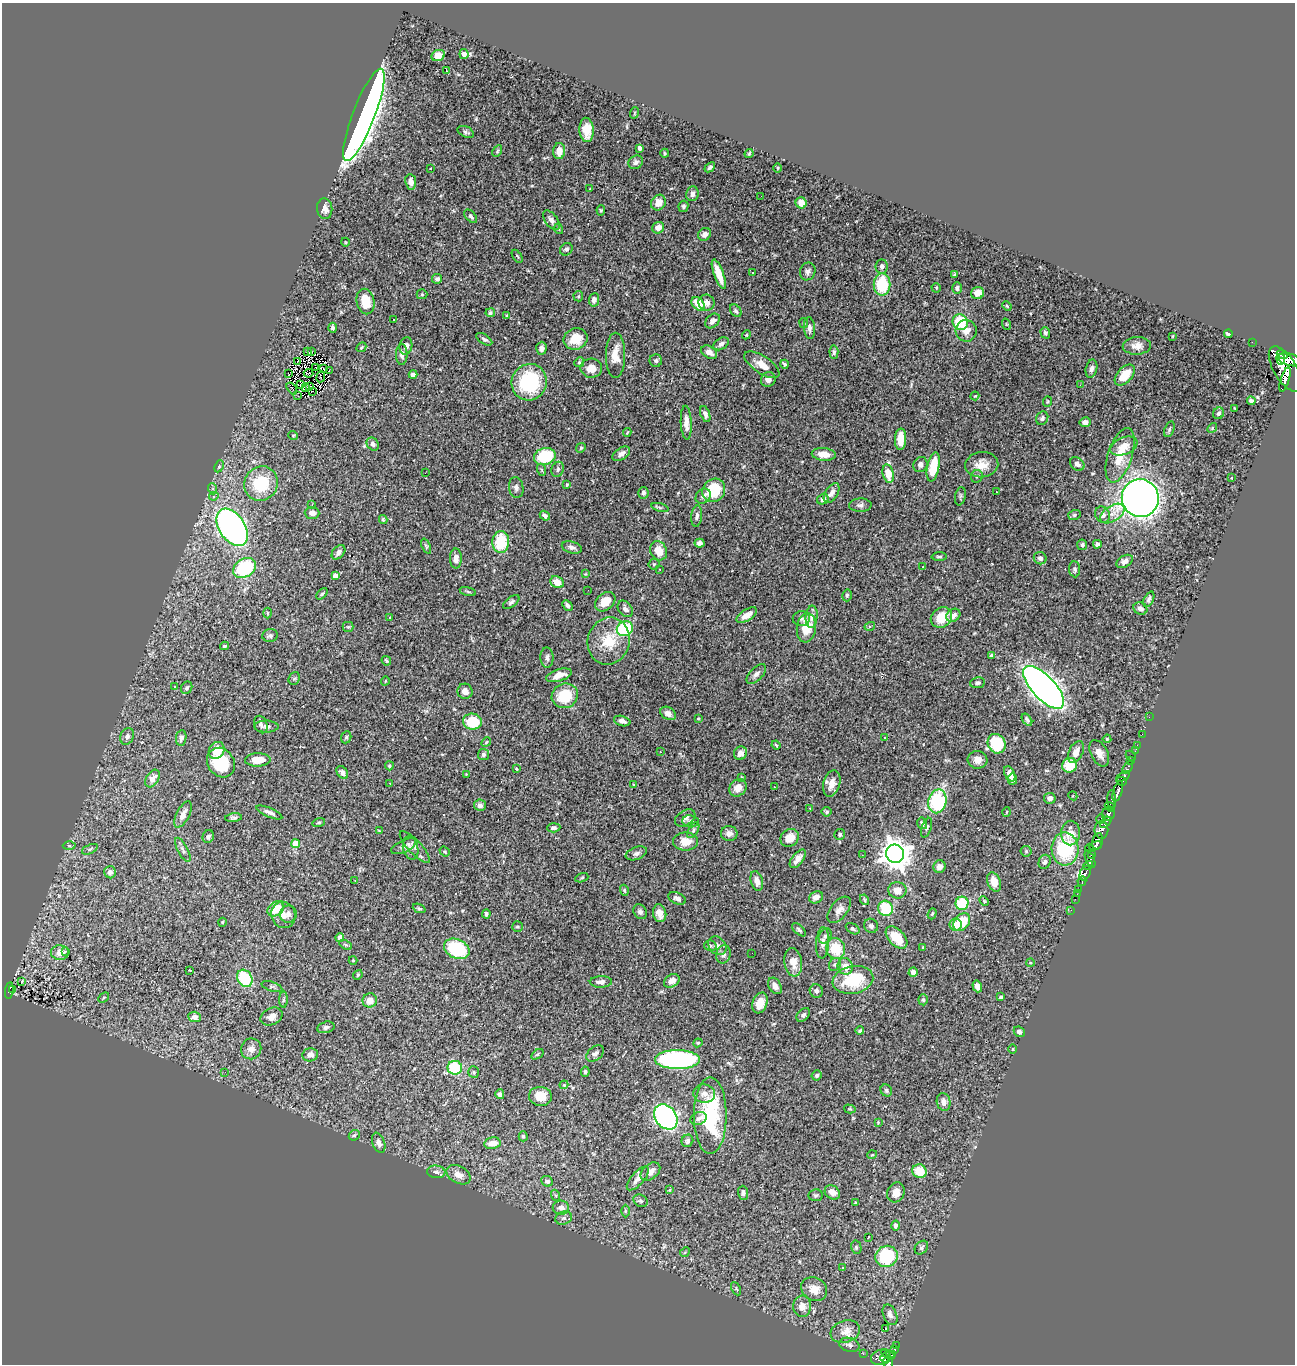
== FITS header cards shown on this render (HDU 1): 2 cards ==
NAXIS1  =                 1293
NAXIS2  =                 1362

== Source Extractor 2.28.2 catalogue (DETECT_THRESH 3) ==
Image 1293 x 1362 px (HDU 1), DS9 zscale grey, 1 PNG px = 1 image px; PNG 1297 x 1366 px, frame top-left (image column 1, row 1362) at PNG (2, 3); each listed source drawn as its Kron ellipse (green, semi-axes under 4 px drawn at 4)
Background 0.544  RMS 0.022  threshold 0.0655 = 3 sigma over >= 5 px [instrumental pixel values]
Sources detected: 470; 1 with non-positive FLUX_AUTO (blend fragments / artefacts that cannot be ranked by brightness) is neither listed nor drawn; the other 469 listed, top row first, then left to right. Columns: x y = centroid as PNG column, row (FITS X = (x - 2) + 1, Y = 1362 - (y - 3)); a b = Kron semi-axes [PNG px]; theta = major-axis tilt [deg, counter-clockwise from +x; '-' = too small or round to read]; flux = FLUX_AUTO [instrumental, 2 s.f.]
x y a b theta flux
464 54 5 4 - 8.8
438 56 7 5 25 16
447 70 4 2 - 3.7
634 113 6 3 70 1.4
364 115 49 11 69 1400
587 130 12 7 -87 21
466 132 9 5 -25 3.4
640 148 4 3 - 7.8
497 151 6 4 62 2.2
559 151 8 6 86 15
665 153 4 4 - 1.8
749 154 5 3 - 1.9
636 162 7 6 - 4.4
710 167 6 4 42 3.4
431 168 3 2 - 3.2
778 168 4 3 - 1.2
411 182 8 5 -83 8.7
590 189 3 2 - 1.4
692 194 7 6 - 7.2
761 196 2 2 - 1.3
658 203 8 7 - 16
801 203 5 5 - 16
683 206 6 5 - 3.4
325 209 10 7 -81 8.2
601 210 5 4 - 1.7
471 216 8 4 -50 3.1
551 220 11 6 -52 6.3
658 228 6 5 - 12
559 229 5 3 - 1.4
705 234 7 6 - 8.1
345 242 4 3 - 1.2
566 249 7 6 - 4.8
517 256 7 3 -55 1.8
882 267 7 6 - 6.4
808 271 9 7 69 5.4
753 272 2 2 - 1.5
719 274 16 5 -70 23
955 274 4 3 - 2
437 279 5 4 - 4.1
882 285 11 8 -89 68
936 288 5 4 - 1.5
957 288 6 5 - 3.3
978 293 6 6 - 15
422 294 5 5 - 1.9
578 296 5 5 - 1.7
594 300 7 5 82 5.9
365 301 13 9 -78 29
707 303 8 8 - 7.7
698 304 8 5 -48 24
1007 306 5 3 - 1.3
736 311 7 5 -52 2.7
490 313 5 4 - 2.8
507 316 4 3 - 1.8
394 320 3 3 - 5.6
713 321 8 6 45 7.2
960 322 8 7 - 54
804 323 5 4 - 1.7
1006 324 6 3 -71 1.5
333 328 5 3 - 4.6
809 328 11 5 -85 6.1
966 331 11 10 - 13
1045 333 6 4 -72 2.8
1228 334 4 3 - 3.5
746 335 4 3 - 1.3
1173 336 4 2 - 0.99
484 339 9 4 -33 3.6
576 339 12 10 21 30
1252 342 2 2 - 6.6
721 344 8 5 33 5.2
406 346 9 6 80 6.1
1137 346 14 9 3 10
361 347 5 4 - 1.7
541 348 6 5 - 6.9
308 352 4 2 - 3.3
312 352 2 2 - 1.7
709 352 8 6 -30 10
834 352 7 4 -86 2.9
402 354 10 5 89 5.5
616 355 22 9 90 21
1282 355 5 4 - 400
1281 359 5 3 - 400
1290 360 12 6 -16 1100
298 361 3 2 - 0.48
656 361 6 6 - 3.3
579 362 5 4 - 2.5
785 364 4 3 - 2.4
762 365 20 9 -34 16
316 368 2 2 - 0.75
591 368 11 9 2 17
324 369 3 2 - 1.4
1091 369 9 5 77 5
1285 369 25 11 -59 2600
329 370 3 2 - 1.7
308 373 5 2 - 0.87
289 374 4 3 - 2.1
413 375 4 4 - 4.9
1125 375 12 7 48 31
321 377 5 2 - 1.8
768 379 7 7 - 9
1285 379 13 3 73 540
529 382 18 17 - 110
300 384 3 2 - 1.6
1080 385 2 2 - 10
310 386 3 2 - 1.3
305 387 3 2 - 1.5
292 388 6 2 -53 1.4
312 391 2 2 - 1.1
298 396 4 2 - 3.3
975 396 4 3 - 1.2
1251 401 4 3 - 3.6
1048 402 5 4 - 1.9
1234 408 3 2 - 0.85
1218 413 6 5 - 3.7
705 414 8 4 -70 5.3
1042 418 7 6 - 4
1085 422 5 5 - 6.9
686 423 17 5 -87 11
1212 428 5 4 - 1.8
1169 429 8 4 70 2.7
627 433 4 3 - 1.4
293 435 5 3 - 1.2
901 439 11 5 88 25
373 444 7 5 -50 5
1124 446 14 8 24 17
581 448 5 4 - 2
621 454 10 6 34 6.8
824 454 12 6 -5 20
1120 455 28 12 72 38
545 456 11 8 16 78
920 464 8 7 - 6.5
1077 464 8 6 -38 5.8
982 465 16 12 7 19
219 466 6 4 64 1.9
933 467 15 6 79 45
558 469 8 6 67 3.6
542 470 6 4 -70 1.9
425 473 2 2 - 3.3
888 474 9 5 -78 34
977 476 6 6 - 3.4
1231 478 4 3 - 0.94
261 484 18 16 55 66
567 484 4 3 - 1.6
516 488 10 7 -80 5.6
213 489 5 3 - 1.9
714 490 12 11 - 63
997 492 2 2 - 1.5
643 493 6 5 - 4.1
832 493 11 6 58 8
214 496 5 4 - 3.5
703 496 8 6 47 5.3
960 496 9 5 79 3
1140 498 19 18 - 1200
823 499 6 5 - 5.7
312 504 4 2 - 1.2
860 505 11 6 2 5.3
660 508 9 3 -15 2.3
312 513 7 6 - 7.5
1112 514 13 8 33 11
1074 515 6 5 - 2.9
1102 515 8 7 - 7.6
545 516 5 4 - 4.6
697 516 10 5 84 4.6
383 519 4 4 - 2.5
232 527 20 13 -56 670
501 542 11 8 89 65
700 543 5 4 - 3.9
1097 544 4 4 - 3.4
1082 545 5 5 - 3.1
426 546 8 4 -68 2.3
572 547 10 6 -15 5.3
659 551 10 8 -65 21
338 552 8 5 49 5.7
939 557 7 3 0 2.6
456 558 10 6 -90 11
1040 558 6 6 - 5.6
1125 561 9 5 31 6.4
654 564 5 5 - 2.1
923 567 3 3 - 1.3
245 568 12 9 33 100
660 569 2 2 - 1.2
1075 569 8 5 -84 3.5
585 574 4 3 - 1.1
335 576 4 4 - 11
557 582 7 5 -30 19
588 590 2 2 - 2.3
468 592 8 3 -15 1.7
322 594 7 4 45 2
847 595 6 4 76 2.6
1149 599 8 4 65 3.9
511 602 9 5 37 3.7
605 602 11 8 40 24
567 605 6 4 -47 4
625 609 9 6 -53 6.1
1140 609 7 6 - 6
267 613 5 3 - 1.5
747 615 11 5 32 14
953 615 7 6 - 8.9
812 617 11 6 85 7.8
941 617 11 9 38 31
390 618 3 2 - 1.2
801 618 8 7 - 4.8
870 626 5 3 - 1.7
348 627 5 5 - 2.1
806 628 15 9 83 33
625 629 8 7 - 93
270 636 8 6 12 4
609 641 24 21 73 48
224 646 4 3 - 1.8
991 656 4 3 - 3
547 658 10 6 -89 5.3
386 661 5 3 - 1.9
756 674 12 6 46 6.7
559 675 13 6 17 15
294 678 7 5 66 2.7
385 681 4 3 - 1
977 683 7 5 7 3.7
174 686 3 3 - 11
1044 687 27 11 -47 1300
187 688 6 5 - 3.5
465 691 7 7 - 10
565 696 13 12 - 51
668 713 8 6 -32 7.3
1149 717 2 2 - 4.6
698 718 4 3 - 1.5
1027 720 7 4 -55 2.8
622 721 8 5 -15 6.9
472 722 9 8 - 56
261 724 9 6 -67 4.4
266 727 12 6 0 5.1
1142 734 3 2 - 4.9
127 736 8 6 66 5.9
346 737 6 5 - 2.7
181 738 8 5 81 5
884 738 3 3 - 2.3
1107 739 4 4 - 1.5
486 742 5 4 - 1.7
997 744 10 8 -62 68
776 745 4 3 - 1.6
1137 745 2 2 - 5.4
217 750 9 7 58 24
1135 751 2 2 - 8.6
660 752 3 3 - 1.8
1076 752 11 7 63 12
740 753 7 6 - 7.2
1099 753 14 8 -63 12
484 754 5 5 - 3.9
1131 756 5 2 - 18
258 760 13 6 1 23
977 760 10 8 -7 10
1131 761 3 2 - 20
221 763 16 13 -52 74
1070 765 7 7 - 34
389 766 4 4 - 2.1
1128 767 7 3 59 35
516 769 3 2 - 1.3
342 772 7 5 -56 5.1
466 774 3 3 - 1.2
1010 774 8 5 -63 9.8
1123 776 7 4 31 170
742 777 4 4 - 1.6
152 778 9 6 59 13
1012 779 5 5 - 6.1
1122 781 5 3 - 83
390 783 3 2 - 1.6
832 783 13 8 74 14
633 784 3 3 - 1.3
774 787 2 2 - 1.3
738 788 9 8 - 16
1118 791 11 4 73 680
1073 796 4 3 - 1.3
1050 798 6 5 - 7.1
1112 800 10 4 -87 210
937 801 12 9 77 130
480 805 6 5 - 5.2
1110 807 5 3 - 110
810 808 2 2 - 0.68
269 812 14 4 -23 6.2
827 812 5 5 - 2.4
1007 812 5 3 - 1.2
183 814 14 6 63 12
1109 814 7 6 - 260
234 818 8 4 7 3.1
685 818 11 7 33 7.9
1101 819 5 3 - 40
690 821 8 6 -7 3.6
319 822 6 4 16 2.1
1106 822 7 4 43 170
922 823 6 4 -75 4.1
554 828 6 4 5 4.1
926 828 10 5 71 3.2
693 830 9 4 59 3.1
1101 830 9 7 90 280
379 831 3 3 - 1.1
729 833 8 7 - 7.3
1071 833 12 9 89 19
840 834 5 5 - 2.9
208 837 6 5 - 3.8
790 838 10 8 36 21
1097 841 8 5 79 610
686 842 12 9 0 19
295 844 4 4 - 36
69 846 6 4 -1 2.2
404 846 13 6 25 6.3
1096 846 6 4 23 430
415 847 21 7 -47 8.3
411 848 12 7 -77 6.8
1090 848 4 3 - 71
90 849 8 4 23 3.2
1065 849 16 13 -89 100
183 850 13 5 -62 4.7
445 851 5 4 - 1.8
1026 851 5 5 - 2.3
636 853 11 6 20 5.2
895 854 9 9 - 2000
1092 854 4 3 - 220
862 855 2 2 - 0.77
798 859 11 5 52 10
1090 859 9 4 -65 270
1045 862 7 6 - 4.1
1088 866 5 4 - 220
939 867 6 6 - 9.3
110 872 6 6 - 5.5
1085 873 7 5 60 200
582 878 7 4 20 1.9
355 880 2 2 - 0.78
757 881 10 6 -75 9.4
1082 881 5 3 - 60
994 882 10 6 -70 22
1079 889 3 3 - 40
624 890 5 3 - 2
897 890 9 8 - 13
1077 894 2 2 - 3.5
816 897 7 5 28 10
677 898 9 5 -24 4.9
1075 899 2 2 - 6.8
864 900 5 4 - 1.8
984 901 5 4 - 1.7
962 903 6 6 - 61
419 908 7 4 -22 1.9
886 908 8 7 - 65
276 909 9 6 34 34
839 910 15 8 52 9.6
1071 910 2 2 - 4.9
640 912 8 6 -57 4.3
660 913 9 6 -77 12
288 914 9 8 - 6
486 914 4 3 - 3.2
932 914 6 4 71 2.1
283 915 13 12 - 13
222 922 4 4 - 1.3
962 922 10 7 49 53
955 925 6 6 - 18
871 926 7 7 - 5.2
518 927 5 5 - 2.4
853 929 7 5 -31 2.8
799 930 8 4 -42 3
825 936 8 6 62 3.9
340 937 4 4 - 11
896 937 13 8 -46 40
823 943 15 6 86 8.9
346 945 7 4 -30 2.1
710 946 6 5 - 2.7
717 946 10 8 -45 6.5
923 947 3 3 - 1.2
457 949 13 9 -25 95
836 949 10 9 - 44
66 951 3 2 - 2.9
60 953 9 7 -4 14
752 953 2 2 - 1.6
723 954 9 7 71 6.5
353 960 4 4 - 1.3
793 962 14 9 -82 20
1030 963 4 3 - 1.1
835 964 7 5 55 3.2
845 966 8 7 - 15
190 970 3 2 - 2.2
913 972 4 4 - 6.7
358 975 5 4 - 1.9
245 978 9 7 -61 71
853 980 20 13 11 70
22 981 3 3 - 3.7
672 981 8 6 33 11
601 982 11 5 1 7.1
775 986 9 6 -60 8.2
977 986 6 4 -73 9.6
272 987 11 4 -18 2.9
12 990 3 3 - 12
9 991 8 3 81 56
816 991 7 6 - 4.3
1001 997 4 3 - 2.4
104 998 6 4 43 2
283 1000 8 4 88 2.5
370 1000 7 7 - 14
923 1000 5 4 - 2.3
760 1003 11 7 71 18
803 1015 8 5 44 3.8
195 1017 6 5 - 7.4
272 1017 11 8 27 10
326 1027 9 5 14 4.3
860 1031 4 3 - 2.4
1019 1032 6 5 - 4.4
698 1043 4 4 - 1.8
251 1049 10 10 - 10
1013 1049 4 3 - 1.1
595 1053 10 6 38 6.2
537 1054 7 3 34 1.9
310 1055 8 6 9 6
677 1060 22 9 0 280
455 1068 7 7 - 87
225 1072 3 3 - 1.5
474 1072 6 5 - 2.1
585 1072 5 3 - 2.4
817 1075 5 5 - 3.2
564 1085 4 4 - 1.1
886 1091 6 5 - 3
500 1094 5 4 - 4
704 1094 11 9 -5 11
540 1096 11 9 -7 25
944 1102 9 7 -78 8.9
850 1109 6 4 -16 2
710 1116 38 16 90 130
666 1117 14 10 -52 330
698 1119 8 6 20 4.8
878 1122 4 3 - 1.2
354 1135 6 5 - 2.6
523 1136 5 4 - 2.2
687 1141 6 5 - 4.8
379 1143 10 6 -70 8
492 1143 8 5 11 14
872 1155 5 3 - 1.3
919 1171 7 6 - 33
436 1172 9 6 -6 5.4
650 1172 11 7 40 8.1
459 1175 13 8 -29 13
638 1178 15 6 48 9.4
547 1181 6 5 - 4.3
669 1190 3 3 - 1.3
832 1192 8 6 -39 11
896 1192 10 8 64 15
743 1193 7 5 -88 4.5
555 1195 5 3 - 1.8
816 1195 7 6 - 3.1
641 1201 7 6 - 3.3
855 1203 3 3 - 1.7
561 1208 8 7 - 8
625 1211 6 4 90 2.1
564 1218 8 6 15 4.4
896 1226 5 4 - 5.6
868 1237 3 2 - 2.1
856 1247 7 5 -78 2.8
921 1248 7 6 - 3.3
685 1252 5 4 - 1.5
886 1256 11 10 - 110
843 1268 3 2 - 2.4
736 1289 7 4 -64 2.1
814 1289 13 11 -30 16
802 1306 10 9 - 11
890 1315 11 6 -67 7.5
885 1328 2 2 - 1000
845 1332 15 11 18 16
849 1345 10 7 -15 5.4
896 1345 4 3 - 20
895 1350 4 3 - 110
863 1354 3 2 - 4.3
888 1354 7 3 -27 69
893 1355 4 3 - 78
881 1358 10 7 10 280
885 1358 5 2 - 120
888 1362 6 5 - 240
At the frame edge (FLAGS 8, measured only in part): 2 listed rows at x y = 1290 360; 888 1362
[1 non-positive-flux detection neither listed nor drawn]